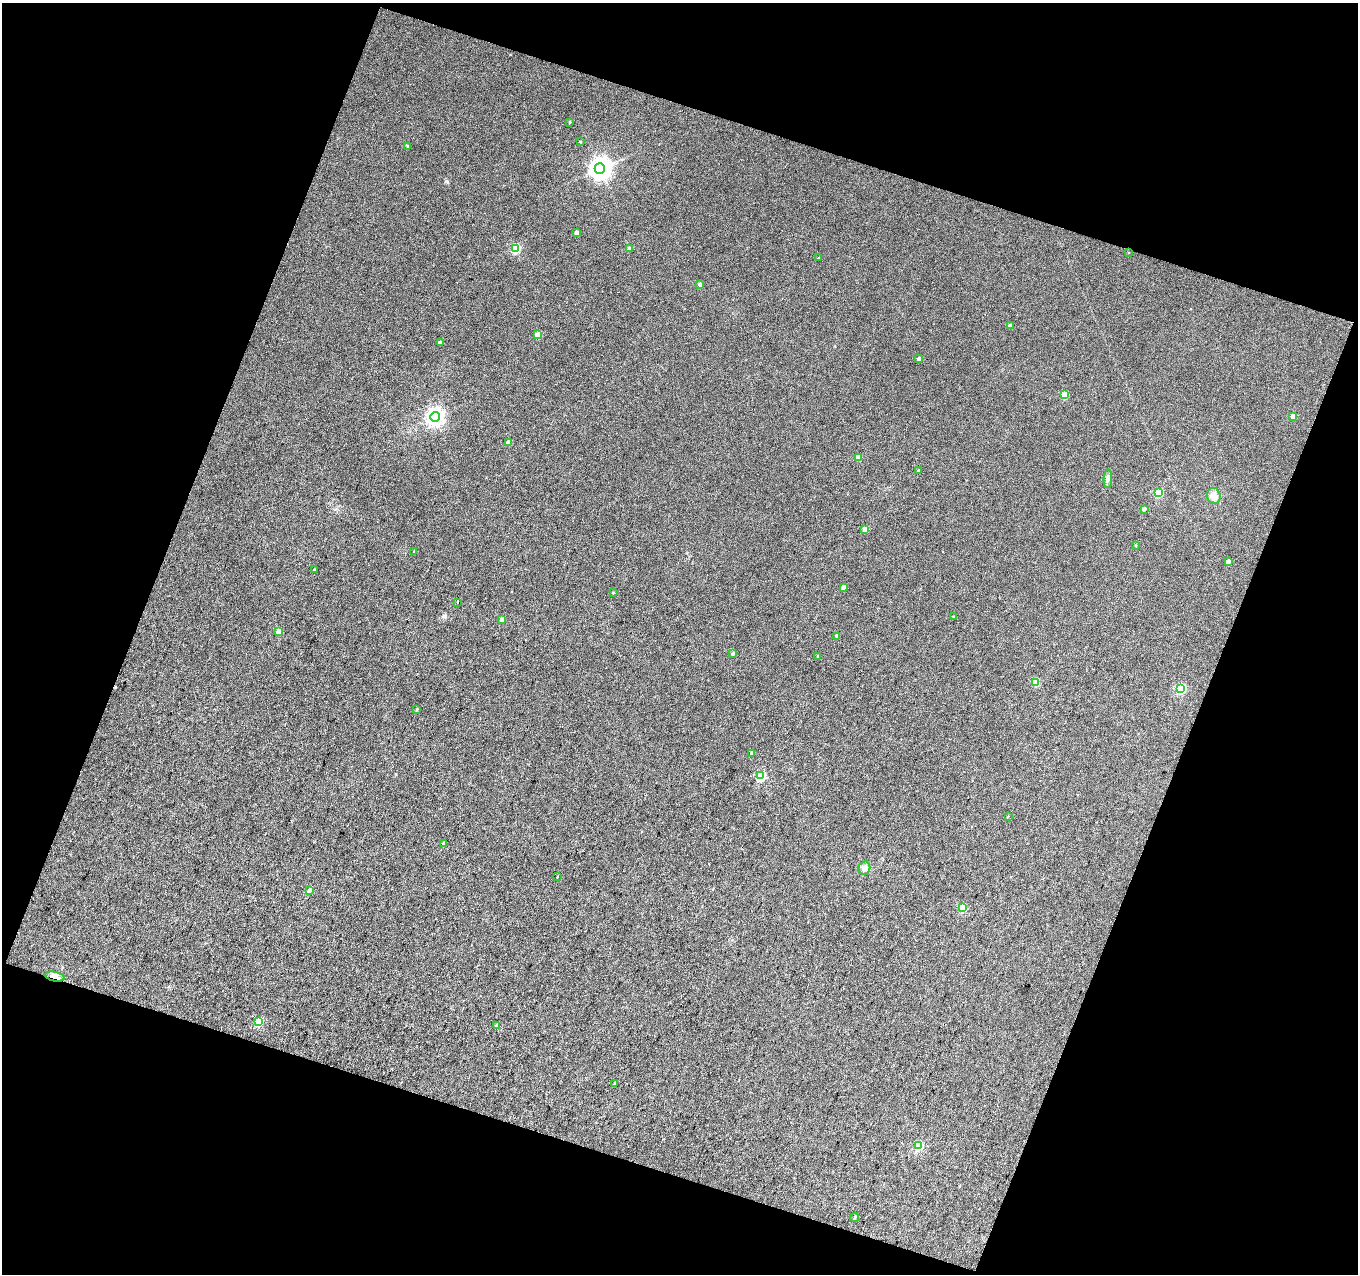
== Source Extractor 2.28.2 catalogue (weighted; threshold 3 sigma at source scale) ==
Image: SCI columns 2-2712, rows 127-2669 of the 2712 x 2779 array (HDU 1 of 3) = the unmasked area's bounding box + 8 px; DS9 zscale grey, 2 x 2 block average (1 PNG px = mean of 2 x 2 image px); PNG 1360 x 1276 px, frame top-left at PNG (2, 3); each listed source drawn as its Kron ellipse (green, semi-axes under 4 px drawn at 4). Shown black and unused: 40% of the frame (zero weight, under 3 of 4 exposures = <1% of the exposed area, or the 3 px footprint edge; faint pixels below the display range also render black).
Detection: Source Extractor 2.28.2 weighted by HDU 2 'WHT'. Background 0.0147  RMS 0.011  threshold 0.0502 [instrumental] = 3 sigma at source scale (4.5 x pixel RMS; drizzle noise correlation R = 1.50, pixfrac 1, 0.0396/0.0396 arcsec/px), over >= 5 px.
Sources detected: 56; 1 cosmic-ray / hot-pixel residue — neither listed nor drawn; the other 55 listed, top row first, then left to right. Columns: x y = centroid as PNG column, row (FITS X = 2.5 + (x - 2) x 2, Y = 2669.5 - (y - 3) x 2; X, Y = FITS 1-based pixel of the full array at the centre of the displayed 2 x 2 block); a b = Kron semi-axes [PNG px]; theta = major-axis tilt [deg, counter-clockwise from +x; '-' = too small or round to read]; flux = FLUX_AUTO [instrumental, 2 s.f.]
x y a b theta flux
570 122 3 2 - 2.6
581 142 2 2 - 2
408 146 3 3 - 3.5
600 169 5 5 - 1500
576 233 3 3 - 8.7
515 248 4 3 - 140
629 249 3 3 - 7.8
1128 253 2 2 - 1.5
819 258 2 2 - 2
700 285 3 3 - 8.8
1010 326 3 3 - 7.7
537 335 3 3 - 29
440 343 3 3 - 13
919 359 3 3 - 6.9
1064 395 3 3 - 51
1293 416 3 3 - 11
435 417 5 4 - 860
508 443 3 3 - 24
858 457 3 3 - 24
919 470 3 3 - 2.6
1108 479 9 2 88 5.2
1158 493 3 3 - 75
1214 496 8 7 - 17
1144 509 3 3 - 5.2
865 529 3 3 - 31
1136 545 2 2 - 1.6
414 551 3 2 - 2.1
1228 561 4 3 - 10
314 569 3 2 - 1.9
843 587 3 3 - 9.5
613 592 3 2 - 2.3
457 602 2 2 - 2.5
953 617 3 2 - 1.7
502 619 3 3 - 9.5
279 631 3 3 - 33
837 636 3 3 - 5.3
733 654 3 3 - 3.9
818 656 3 2 - 1.7
1035 682 3 3 - 54
1181 689 4 3 - 130
416 709 3 2 - 2
752 753 3 3 - 7.8
761 776 4 3 - 150
1008 816 3 2 - 1.3
444 843 4 3 - 4.8
864 868 6 6 - 12
557 877 2 2 - 1.2
309 890 4 3 - 7.5
962 908 3 3 - 69
55 977 10 4 -10 22
258 1022 3 3 - 80
497 1025 4 3 - 6.9
614 1084 4 3 - 2.5
919 1145 4 3 - 98
854 1218 4 3 - 3.3
Overlapping masked pixels (flux is a lower limit): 1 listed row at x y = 55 977
Diffuse or blended objects may show on this block-average render without a row.